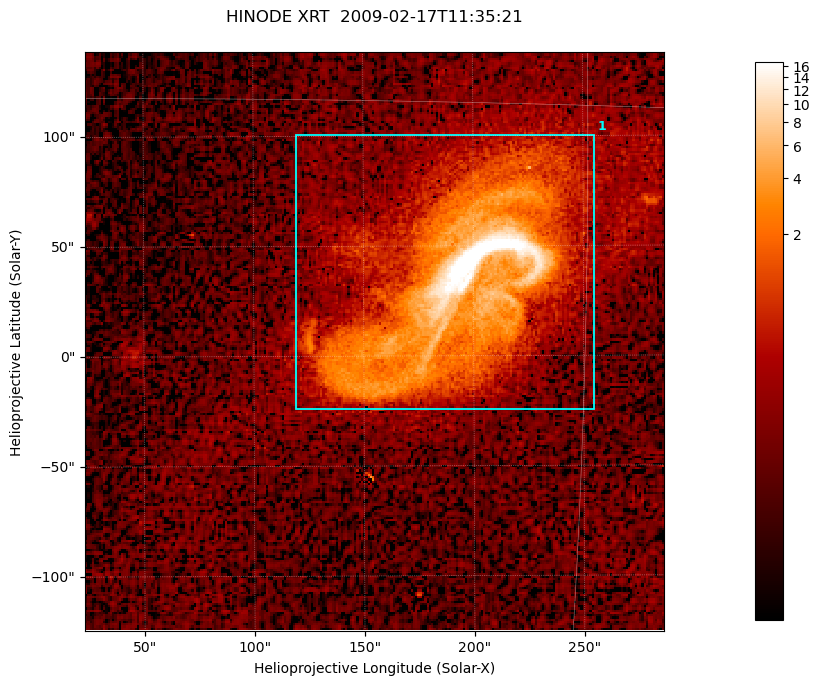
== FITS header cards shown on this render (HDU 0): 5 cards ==
TELESCOP= 'HINODE  '           /
INSTRUME= 'XRT     '           /
DATE_OBS= '2009-02-17T11:35:21.966' /
CTYPE1  = 'Solar-X '           /
CTYPE2  = 'Solar-Y '           /

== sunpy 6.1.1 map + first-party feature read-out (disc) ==
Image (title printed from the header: HINODE XRT  2009-02-17T11:35:21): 256 x 256 px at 1.03 arcsec/px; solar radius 970 arcsec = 943 px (partial field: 2.3% of the solar disc is inside the frame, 100% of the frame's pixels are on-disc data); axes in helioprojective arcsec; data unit not stated in the header (colour bar unlabelled)
Orientation: roll -0.233 deg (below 1 deg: not rotated)
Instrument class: DISC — disc imager (sunpy class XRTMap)
Bright regions (active regions / flare kernels): reference = the on-disc median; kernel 3 px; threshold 5 sigma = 0.491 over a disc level ~0.129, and >= 1.15x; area >= 65 px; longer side >= 3 px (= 3.1 arcsec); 1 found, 1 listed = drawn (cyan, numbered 1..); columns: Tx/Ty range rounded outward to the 5 arcsec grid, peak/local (2 s.f.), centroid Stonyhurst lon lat
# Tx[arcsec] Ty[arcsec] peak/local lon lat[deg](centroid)
1 115..255 -25..105 192 +11 -5